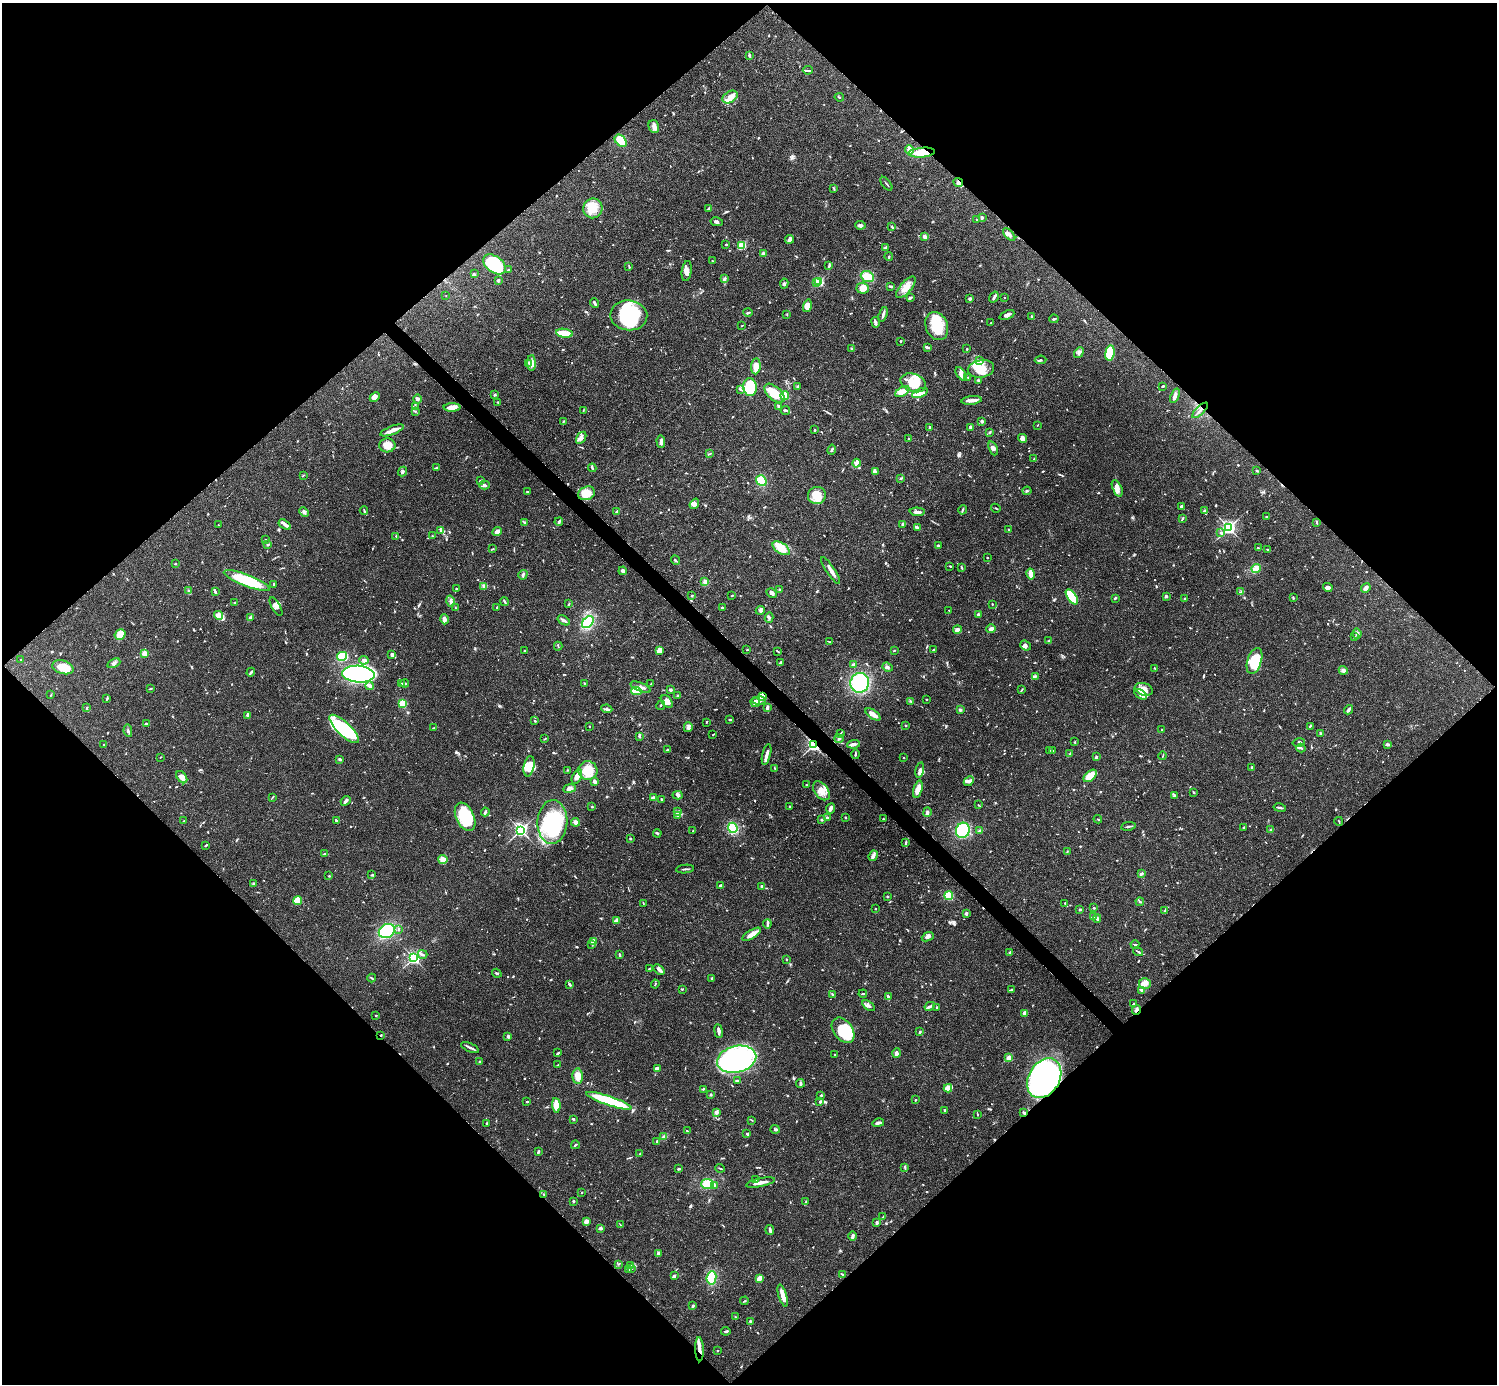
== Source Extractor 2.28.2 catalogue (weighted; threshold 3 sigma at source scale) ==
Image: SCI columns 1-5978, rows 158-5682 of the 5982 x 5981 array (HDU 1 of 3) = the unmasked area's bounding box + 8 px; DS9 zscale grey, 4 x 4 block average (1 PNG px = mean of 4 x 4 image px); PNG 1499 x 1386 px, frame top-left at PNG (2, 3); each listed source drawn as its Kron ellipse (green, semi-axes under 4 px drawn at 4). Shown black and unused: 51% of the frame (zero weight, under 3 of 4 exposures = <1% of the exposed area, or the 3 px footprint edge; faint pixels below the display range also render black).
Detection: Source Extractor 2.28.2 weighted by HDU 2 'WHT'. Background 0.0409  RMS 0.0027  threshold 0.0119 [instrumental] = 3 sigma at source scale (4.5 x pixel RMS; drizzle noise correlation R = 1.50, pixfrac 1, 0.05/0.05 arcsec/px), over >= 5 px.
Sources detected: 1093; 2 too faint to see at this stretch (4 x 4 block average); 13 inside a brighter object's white glare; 6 cosmic-ray / hot-pixel residue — neither listed nor drawn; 28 coinciding with a brighter row at this scale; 70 inside a brighter listed object's ellipse — not listed separately; of the other 974, all 500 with FLUX_AUTO >= 1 (the completeness limit of this list) listed and drawn (474 fainter detections not listed), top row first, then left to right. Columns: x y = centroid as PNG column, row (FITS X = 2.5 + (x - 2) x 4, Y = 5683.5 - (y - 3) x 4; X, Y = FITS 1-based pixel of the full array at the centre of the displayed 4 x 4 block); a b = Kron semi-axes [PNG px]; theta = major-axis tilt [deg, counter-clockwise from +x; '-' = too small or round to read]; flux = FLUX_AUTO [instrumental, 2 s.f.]
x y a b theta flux
749 55 3 2 - 2.4
808 70 5 2 - 2.2
730 97 8 5 32 11
839 97 5 2 - 1.7
654 126 6 5 - 6.8
621 141 7 5 -48 43
909 150 5 3 - 7.1
922 153 13 5 5 28
958 183 5 4 - 5.2
886 184 8 2 -53 2
834 188 4 2 - 1.5
593 208 10 9 - 26
708 209 4 2 - 2.8
982 218 3 2 - 2.8
977 220 2 2 - 1
717 222 6 2 -9 2.7
860 225 5 3 - 4.3
892 226 3 2 - 2.3
1009 235 7 3 -44 5.7
925 237 4 3 - 6.4
790 239 4 4 - 4.1
726 244 2 2 - 4.9
742 245 2 2 - 60
886 248 4 3 - 4.3
763 254 3 3 - 5
889 257 4 2 - 1.8
712 261 4 2 - 1
495 264 13 8 -36 92
829 265 2 2 - 1.2
629 267 4 2 - 1.7
508 269 3 2 - 1.5
687 271 10 5 81 8
474 274 3 2 - 1.6
867 277 7 5 -21 23
724 279 4 3 - 3
498 280 2 2 - 12
819 282 2 2 - 150
817 283 2 2 - 14
784 284 5 3 - 2.8
890 286 3 2 - 2.1
906 287 13 5 49 16
863 288 6 5 - 18
446 295 2 2 - 1.3
994 297 6 2 56 5
910 298 4 2 - 3.5
1004 298 2 2 - 1.2
970 299 2 2 - 14
595 303 5 2 - 3.7
807 306 6 4 74 13
748 312 5 2 - 2.2
883 314 7 2 72 4.5
629 315 18 15 -7 120
787 315 2 2 - 1.1
1007 315 8 3 22 4.9
1032 316 2 2 - 2
1054 319 4 2 - 2.2
876 322 5 3 - 5
991 323 2 2 - 2.1
742 325 3 2 - 1.2
937 326 14 11 -67 51
564 333 8 2 -10 54
901 341 2 2 - 2
927 347 4 2 - 4.3
852 349 4 2 - 1.8
967 349 3 2 - 1.1
1079 353 6 3 50 4.2
1110 353 7 5 81 54
979 360 3 2 - 1.2
1041 360 6 2 6 2.3
529 363 4 2 - 1.8
532 363 8 3 -88 6.9
756 366 8 4 84 14
981 369 13 8 10 25
961 374 7 4 -55 6.3
968 378 3 2 - 1
978 381 3 3 - 1.7
913 383 13 9 -20 40
797 386 3 2 - 2.2
1163 386 3 2 - 2.3
750 387 9 7 -83 66
741 389 3 2 - 1.7
902 391 8 4 32 12
775 393 12 6 -41 36
920 393 8 4 21 10
495 395 3 2 - 1.2
785 396 4 4 - 22
1175 396 7 3 67 5.8
375 397 5 4 - 5.7
417 399 5 3 - 3.5
972 400 10 2 6 15
498 402 3 2 - 1.5
778 406 3 2 - 2.4
415 407 3 2 - 1.2
452 407 8 3 1 13
583 410 3 2 - 1
785 410 4 2 - 4.5
1200 410 10 2 43 4.8
415 411 2 2 - 2.2
982 421 3 2 - 4.1
563 422 3 2 - 1.4
1037 425 2 2 - 1
930 428 3 2 - 2.9
970 428 3 2 - 1.4
392 430 12 3 21 10
814 430 3 2 - 2
990 432 3 2 - 1.6
581 438 7 4 57 6.5
1023 438 4 4 - 8.1
909 439 4 2 - 1.7
661 442 6 3 -87 5.5
387 445 8 7 - 14
993 448 7 4 -68 5.4
832 450 5 2 - 2.7
709 454 3 2 - 1.4
1034 459 3 2 - 1.5
857 463 4 4 - 4.2
437 468 4 2 - 2.8
592 468 4 2 - 1.8
403 471 5 2 - 3
1257 471 3 2 - 1.6
875 472 4 2 - 2.2
303 475 3 2 - 1
901 478 4 2 - 1.2
480 481 3 2 - 2
761 481 6 4 -52 32
485 485 5 2 - 3
1117 488 8 4 -67 10
1027 491 4 2 - 1.2
527 492 2 2 - 1.9
586 493 8 6 22 26
817 496 9 8 - 24
694 504 5 4 - 6.2
1181 506 2 2 - 3
996 508 5 2 - 1.6
963 510 5 2 - 1.7
1204 510 4 2 - 1.8
364 511 4 2 - 1.7
304 512 5 2 - 3.6
617 512 3 2 - 3.7
917 512 7 3 -4 6
1267 517 3 2 - 1.8
1182 518 4 2 - 1.7
524 522 3 2 - 1.5
559 522 4 3 - 3.2
1317 522 3 2 - 1.8
218 525 2 2 - 1.3
285 525 7 3 -34 4.8
902 525 4 2 - 2.3
917 528 4 2 - 7.1
1229 528 2 2 - 420
441 530 4 2 - 2.5
1009 530 3 2 - 1.1
497 531 5 4 - 7.5
1221 533 4 2 - 3.4
396 536 2 2 - 1.4
432 536 2 2 - 1.1
266 540 2 2 - 1.2
268 544 3 2 - 1.3
938 546 3 2 - 2.9
781 548 10 5 -33 26
1258 548 3 2 - 1.3
493 549 2 2 - 1.8
1268 550 3 2 - 1.8
987 557 2 2 - 1
675 560 5 2 - 1.8
175 564 2 2 - 4.3
950 566 2 2 - 1.2
962 567 4 2 - 1.4
1256 569 4 4 - 5.7
831 570 16 3 -56 9.1
623 571 4 3 - 4.9
1030 574 5 2 - 18
523 575 5 2 - 2.5
247 580 24 6 -21 80
705 582 4 3 - 4.7
274 584 3 2 - 2.1
484 586 3 3 - 2.7
1328 587 5 4 - 4.4
1366 588 5 3 - 6.6
456 589 2 2 - 2.8
780 589 2 2 - 1.9
189 591 2 2 - 1.2
215 592 4 2 - 2.3
1240 592 2 2 - 1.2
772 593 5 3 - 4.5
692 595 2 2 - 1
732 596 2 2 - 1.4
1166 596 3 3 - 1.8
1072 597 9 4 -56 91
1115 598 3 2 - 2
1293 598 4 2 - 1.3
1185 599 4 2 - 1.5
450 601 6 2 -76 3
504 602 5 2 - 2.6
235 603 2 2 - 1
569 604 3 2 - 1.3
992 604 2 2 - 1.4
276 607 10 4 -60 7.7
497 607 3 2 - 1.2
722 607 2 2 - 3.1
456 608 3 2 - 1
760 610 4 3 - 2.9
949 610 2 2 - 1.5
219 615 4 3 - 15
978 615 3 3 - 2.2
250 618 3 3 - 2.3
769 618 5 3 - 2.8
445 619 5 2 - 5.4
564 620 7 2 -32 3.8
588 622 7 4 47 54
957 629 4 3 - 5.6
991 629 4 3 - 8
120 634 6 5 - 18
1357 634 5 4 - 3.8
1354 637 2 2 - 1
1049 640 3 2 - 1.5
830 642 3 2 - 1.1
1025 645 6 4 -40 5
558 646 4 2 - 1.4
660 650 4 3 - 11
747 650 2 2 - 2.2
894 650 3 2 - 1.1
933 650 2 2 - 1
524 651 2 2 - 1.8
778 651 4 2 - 1.5
144 653 2 2 - 54
392 655 3 2 - 5.8
342 656 5 4 - 81
21 660 2 2 - 1.9
364 660 4 3 - 5.6
1255 661 13 7 72 58
114 663 7 3 26 3.9
781 663 3 2 - 4.7
853 664 3 2 - 4.2
63 667 11 6 -16 29
887 667 5 3 - 3.5
1155 669 2 2 - 1.1
1343 670 4 3 - 4.8
251 672 4 2 - 3.6
358 674 16 8 -4 610
1035 676 3 2 - 2.4
402 683 3 2 - 1.3
405 683 4 2 - 2.8
584 683 2 2 - 1.1
860 683 10 9 - 110
651 684 2 2 - 1.4
370 686 4 3 - 5.3
641 687 10 3 -22 7.1
150 689 3 2 - 1.2
1144 689 9 6 -19 13
670 690 2 2 - 4.4
1022 690 3 2 - 1.5
636 691 5 3 - 37
1140 694 7 3 -34 5.8
51 695 3 2 - 1.1
677 696 3 2 - 2.1
762 697 4 3 - 59
107 699 4 2 - 1.8
926 699 2 2 - 1.6
667 701 7 4 -48 9.5
759 701 7 3 -1 5.1
910 701 2 2 - 1.4
755 702 5 4 - 8.7
403 703 4 3 - 35
661 705 5 2 - 2
87 708 4 2 - 1.3
767 708 4 2 - 3.7
607 709 5 3 - 3.7
960 710 3 2 - 2.3
1348 710 5 2 - 4.8
873 714 9 3 -37 15
248 715 4 2 - 9.3
730 720 3 2 - 1.8
535 721 3 2 - 1.2
706 722 3 2 - 1.6
146 724 3 2 - 3.6
905 725 2 2 - 1.8
589 726 2 2 - 1
1310 726 4 2 - 1.3
688 727 5 4 - 4.4
434 728 3 2 - 1.9
344 729 19 6 -44 76
1162 730 2 2 - 1.5
128 731 6 2 -80 3
1321 733 3 2 - 1.7
841 734 3 2 - 1.5
713 735 3 2 - 1.1
639 736 3 3 - 2
545 739 3 2 - 1.1
839 739 4 2 - 1.9
1075 742 2 2 - 1.4
1299 743 6 3 11 4
854 744 6 2 6 5.7
1387 744 3 2 - 4
104 745 2 2 - 1
813 745 2 2 - 400
1301 748 4 2 - 2.3
668 749 4 2 - 2.4
1049 750 2 2 - 1.1
1053 751 2 2 - 1.2
766 754 10 2 77 8.2
855 754 5 2 - 2.1
1070 754 4 2 - 2.1
1163 756 4 2 - 1.2
161 757 2 2 - 1.1
1096 757 3 2 - 3
904 758 2 2 - 1.2
340 759 3 2 - 3.2
529 766 10 5 78 18
775 768 3 2 - 1.2
1252 768 4 2 - 2.2
568 770 3 2 - 1.1
588 770 9 9 - 34
920 770 8 4 77 6.8
1090 776 7 4 41 29
182 777 7 4 -53 10
577 777 8 4 64 9.2
594 781 3 2 - 6.1
969 781 6 3 43 4.8
806 785 2 2 - 1.1
569 788 6 4 8 6
918 789 9 3 74 18
821 791 11 7 -53 16
1194 792 2 2 - 2.1
678 795 5 4 - 4.1
1174 795 4 2 - 1.9
272 798 3 2 - 1.2
653 798 4 3 - 4.3
661 799 2 2 - 1.9
346 801 5 2 - 4.4
978 805 3 2 - 1.1
790 806 3 2 - 1.4
592 807 2 2 - 1.2
830 808 5 2 - 5.8
1280 808 6 2 -11 2.8
485 812 4 2 - 2.7
678 812 3 2 - 3.3
927 812 5 2 - 5.1
677 816 3 2 - 1.2
465 817 15 9 -65 71
827 817 2 2 - 1.3
845 818 2 2 - 1.5
883 819 2 2 - 1
1098 819 4 2 - 1.2
821 820 3 2 - 2.2
184 821 2 2 - 1
336 821 3 2 - 1.7
1339 821 4 2 - 1.2
552 822 22 15 88 130
575 822 4 3 - 5.2
1128 826 7 2 10 2.5
733 828 5 4 - 60
1243 828 3 2 - 1.3
520 830 3 2 - 350
963 830 8 7 - 78
1270 830 2 2 - 1.1
693 831 2 2 - 1.1
980 831 4 2 - 4.2
657 833 4 2 - 3
630 838 2 2 - 1.8
906 842 3 2 - 1.8
206 845 3 2 - 1.5
1067 851 3 2 - 1.5
324 854 2 2 - 1.4
873 856 5 3 - 4.5
443 860 4 4 - 13
685 869 9 2 6 2.9
1141 874 3 2 - 2.9
372 875 3 2 - 2.3
329 876 3 2 - 1.3
254 883 4 2 - 1.7
720 885 3 3 - 2.3
761 886 2 2 - 3.9
949 895 4 4 - 39
887 896 3 2 - 1.1
298 900 4 3 - 35
1140 902 4 2 - 2.1
643 903 2 2 - 1.3
1065 903 2 2 - 1.3
1094 908 2 2 - 2.7
875 909 2 2 - 1.1
1080 910 2 2 - 2.9
1165 910 4 2 - 1.8
966 914 3 2 - 4.4
1093 917 3 3 - 4.9
1097 918 4 2 - 4.3
616 920 4 2 - 3.4
767 924 4 2 - 2.5
399 929 2 2 - 1.8
387 931 8 6 32 110
752 934 10 4 30 12
928 937 6 3 22 4.6
594 941 3 3 - 2.5
592 944 2 2 - 1
1135 944 4 2 - 1.9
1010 952 3 2 - 1.5
1138 952 5 2 - 1.9
423 954 5 2 - 2
620 954 3 2 - 1.9
414 958 2 2 - 310
787 960 2 2 - 1.1
649 969 2 2 - 1.3
659 969 6 3 -41 5.3
497 973 5 2 - 2
372 978 4 2 - 1.3
712 979 2 2 - 2.5
1145 983 6 5 - 8.4
570 984 3 2 - 3
655 984 4 2 - 1.3
682 989 3 2 - 1.3
1011 990 3 2 - 1.9
1141 990 4 3 - 2.7
863 994 4 2 - 1.5
833 995 4 2 - 2.5
888 997 3 2 - 5
1133 1004 2 2 - 1.2
868 1006 7 3 -35 5.3
930 1006 5 2 - 3.5
937 1007 2 2 - 2
1136 1010 5 3 - 3.9
1024 1014 4 3 - 6.2
376 1015 2 2 - 2.2
843 1030 14 9 -53 69
718 1031 7 2 -82 6.2
920 1032 3 2 - 2.1
381 1035 2 2 - 1.7
508 1036 3 2 - 1.1
470 1047 10 2 -23 4.6
558 1053 4 2 - 2.4
896 1053 5 3 - 7
835 1055 2 2 - 1.1
1009 1058 2 2 - 52
737 1059 20 13 14 290
479 1061 2 2 - 1.4
558 1065 4 2 - 1.5
657 1069 3 3 - 7.8
578 1076 8 5 -89 15
1044 1078 21 15 58 560
737 1081 4 2 - 2.8
800 1083 4 3 - 2.7
948 1088 4 2 - 27
703 1089 2 2 - 2
710 1095 2 2 - 8.3
821 1095 3 2 - 1.4
915 1100 2 2 - 1.3
609 1101 24 4 -19 110
820 1101 3 2 - 4
527 1102 3 2 - 2.3
556 1105 7 3 -86 28
945 1110 2 2 - 1.8
716 1112 4 3 - 4.9
1024 1113 3 3 - 2.4
977 1114 2 2 - 1
573 1119 3 2 - 2.4
752 1120 3 2 - 1.1
486 1123 2 2 - 1.5
878 1123 6 3 13 4.5
775 1129 4 2 - 2.2
687 1131 4 2 - 1
747 1134 3 2 - 2.6
664 1136 4 3 - 3
657 1141 3 2 - 1.6
575 1145 4 2 - 1.9
538 1152 4 2 - 1.1
640 1154 3 2 - 1.3
905 1167 3 2 - 1.1
720 1168 5 2 - 1.7
679 1169 3 2 - 2.1
755 1180 3 2 - 1.1
760 1183 14 2 12 12
707 1184 6 5 - 37
714 1185 3 2 - 2.2
582 1192 2 2 - 1.1
543 1194 2 2 - 2.3
573 1201 3 2 - 1.7
806 1202 3 2 - 1.3
883 1217 2 2 - 1.2
586 1222 4 3 - 7
876 1223 3 2 - 3.7
620 1225 3 2 - 1.1
600 1228 3 2 - 6.6
770 1230 5 2 - 4.7
852 1236 4 2 - 5.1
658 1254 4 3 - 3.2
618 1264 2 2 - 1.5
631 1265 3 3 - 2.6
632 1268 2 2 - 1
629 1269 4 2 - 2.3
842 1274 3 2 - 1.4
674 1276 3 2 - 2.1
711 1278 7 5 82 44
759 1278 3 3 - 11
783 1296 11 3 -73 15
744 1301 4 2 - 1.1
693 1306 3 2 - 2.1
735 1317 2 2 - 1.1
750 1321 2 2 - 6
726 1331 5 2 - 2.2
699 1349 12 3 -88 12
717 1351 2 2 - 1.2
Overlapping masked pixels (flux is a lower limit): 10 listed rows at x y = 922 153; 958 183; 1200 410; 762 697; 813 745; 1136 1010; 381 1035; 1044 1078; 1024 1113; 699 1349
Diffuse or blended objects may show on this block-average render without a row.